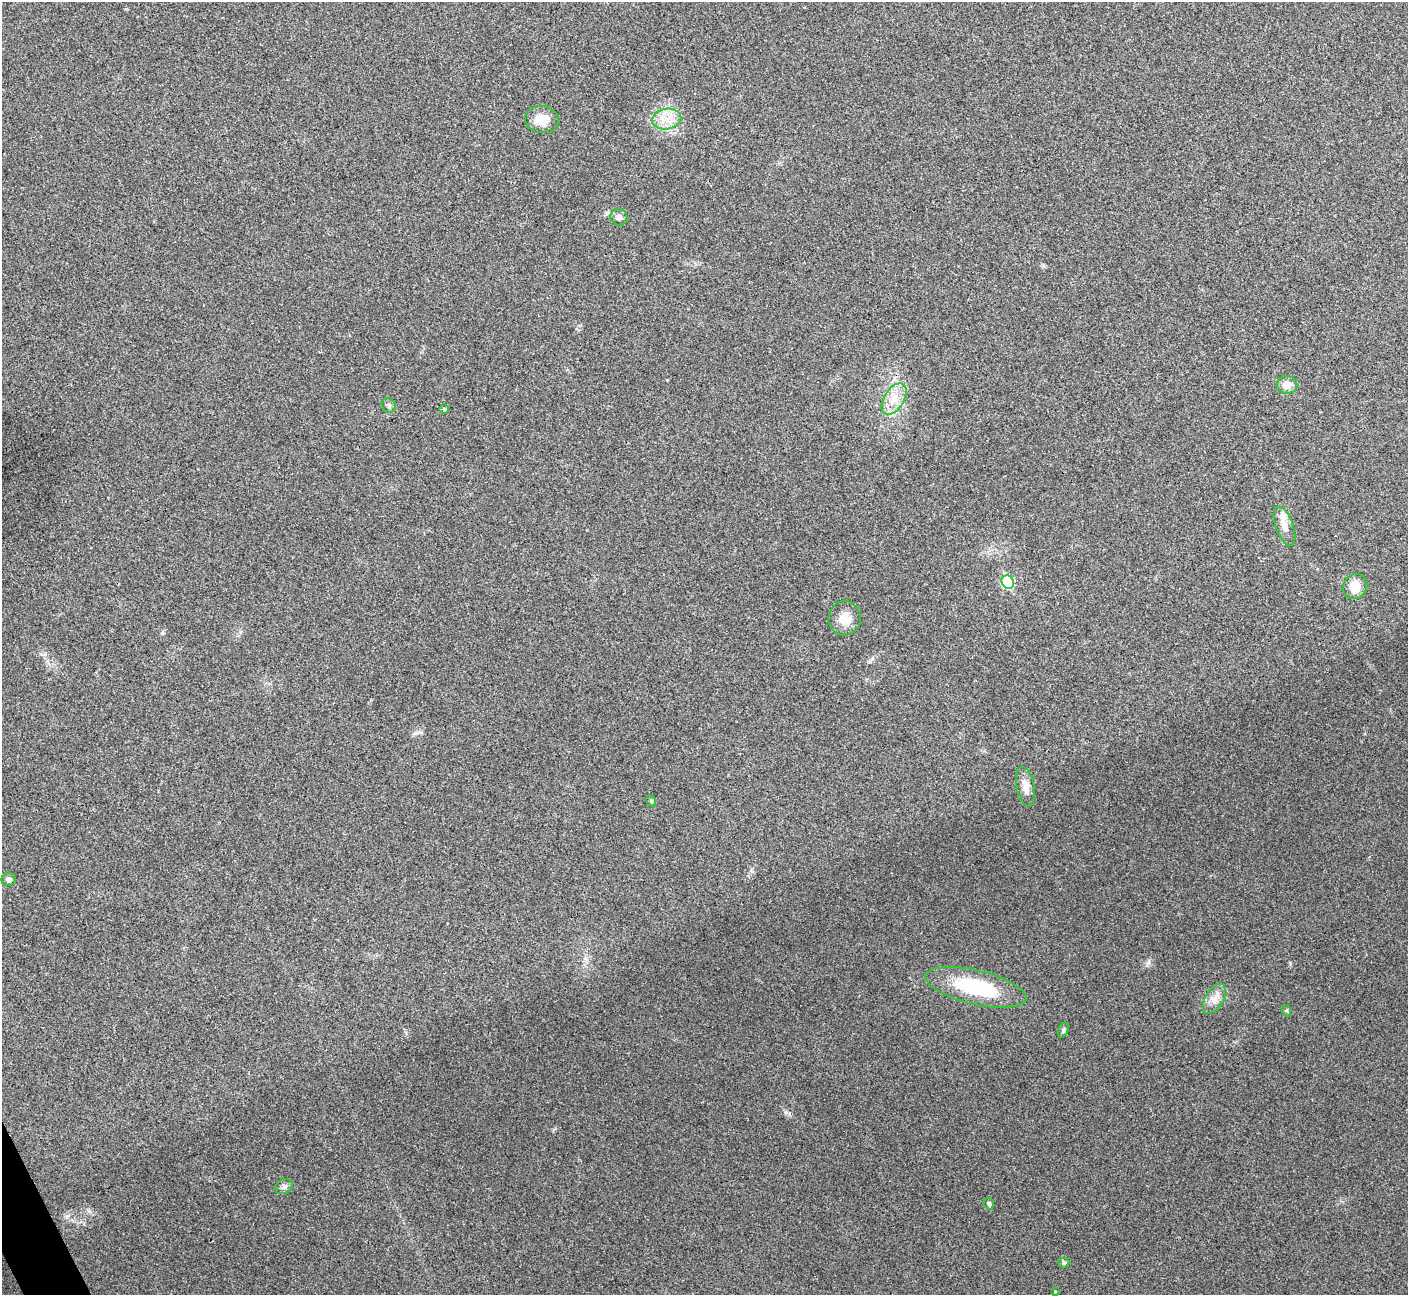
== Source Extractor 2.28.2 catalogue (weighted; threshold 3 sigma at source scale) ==
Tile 7 of 4 x 4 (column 3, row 2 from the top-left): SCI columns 2816-4221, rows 2746-4038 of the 5634 x 5622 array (HDU 1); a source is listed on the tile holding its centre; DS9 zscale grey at full resolution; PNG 1410 x 1297 px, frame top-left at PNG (2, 2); each listed source drawn as its Kron ellipse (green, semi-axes under 4 px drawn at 4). Shown black and unused: <1% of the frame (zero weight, under 3 of 4 exposures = <1% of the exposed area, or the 3 px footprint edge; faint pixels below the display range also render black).
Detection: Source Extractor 2.28.2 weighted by HDU 2 'WHT'; one run over the whole footprint, this tile lists its part. Background 0.0537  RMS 0.0067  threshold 0.0302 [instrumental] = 3 sigma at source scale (4.5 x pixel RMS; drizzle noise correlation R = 1.50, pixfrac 1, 0.05/0.05 arcsec/px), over >= 5 px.
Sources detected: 22; all 22 listed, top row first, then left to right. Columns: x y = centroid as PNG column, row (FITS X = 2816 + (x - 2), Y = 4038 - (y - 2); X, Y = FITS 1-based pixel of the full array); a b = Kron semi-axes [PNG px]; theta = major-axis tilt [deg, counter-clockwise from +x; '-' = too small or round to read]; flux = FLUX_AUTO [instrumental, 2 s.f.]
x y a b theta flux
667 119 14 10 10 8.8
542 120 17 13 -8 10
619 217 9 8 - 2.3
1287 385 10 9 - 5.9
894 399 17 10 59 9.7
389 405 8 6 -52 2
444 409 5 5 - 0.84
1285 526 20 9 -70 7.2
1008 582 7 6 - 40
1355 586 13 12 - 9.6
845 618 17 16 - 9.1
1026 787 20 9 -78 6.4
651 801 6 4 -67 1
9 879 7 6 - 2.4
976 987 51 17 -13 53
1214 999 16 9 58 5.8
1287 1011 6 4 -71 0.8
1063 1030 8 5 70 1.3
284 1187 9 7 29 2.3
989 1204 6 5 - 2
1064 1263 5 5 - 1.5
1055 1291 4 3 - 0.52
Unlisted compact peaks at least as high as the median listed source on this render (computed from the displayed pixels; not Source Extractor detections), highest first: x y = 1148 963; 786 1112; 416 733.